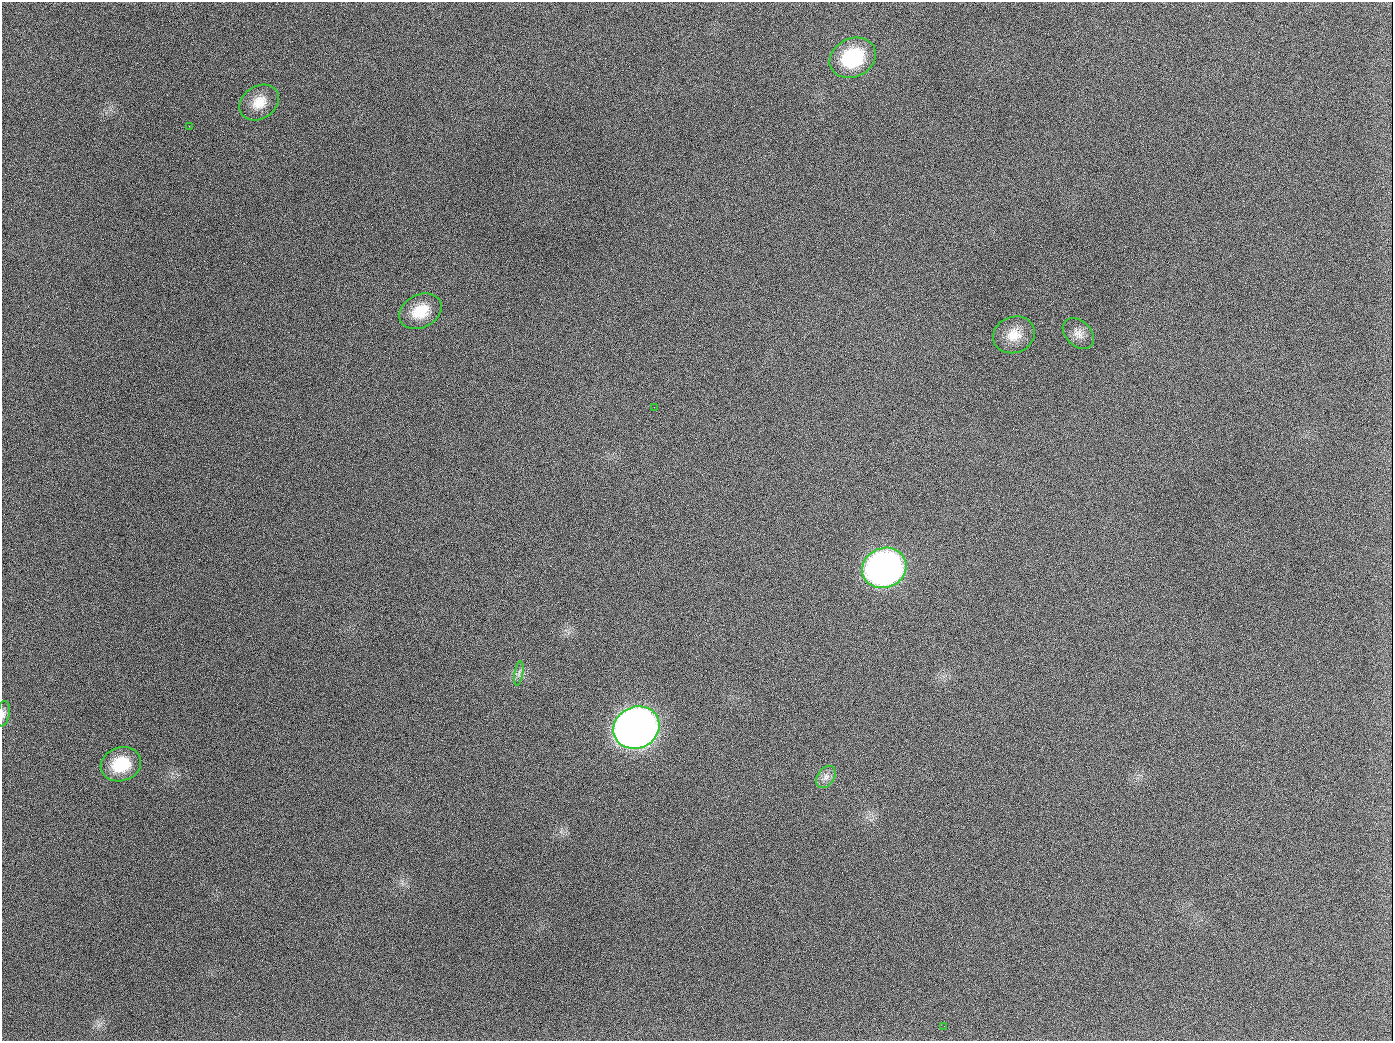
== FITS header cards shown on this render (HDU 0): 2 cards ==
NAXIS1  =                 1391
NAXIS2  =                 1039

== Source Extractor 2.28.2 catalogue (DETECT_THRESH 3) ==
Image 1391 x 1039 px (HDU 0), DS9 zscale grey, 1 PNG px = 1 image px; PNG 1395 x 1043 px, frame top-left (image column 1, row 1039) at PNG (2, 2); each listed source drawn as its Kron ellipse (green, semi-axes under 4 px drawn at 4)
Background 1540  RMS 70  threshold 211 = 3 sigma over >= 5 px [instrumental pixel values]
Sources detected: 14; all 14 listed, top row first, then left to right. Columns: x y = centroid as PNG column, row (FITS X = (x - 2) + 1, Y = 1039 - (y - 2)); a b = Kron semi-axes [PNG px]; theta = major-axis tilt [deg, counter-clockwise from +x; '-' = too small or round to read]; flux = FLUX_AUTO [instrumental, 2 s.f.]
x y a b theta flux
853 58 24 19 26 3.1e+05
259 102 21 16 34 8.9e+04
189 126 3 2 - 6.0e+03
420 311 22 16 27 1.3e+05
1078 334 18 12 -45 4.4e+04
1014 335 21 18 21 8.8e+04
654 407 2 2 - 3.2e+03
884 568 22 20 23 2.3e+06
519 673 12 3 81 1.4e+04
3 714 13 6 78 1.7e+04
636 728 23 20 25 5.2e+06
121 764 20 17 18 1.7e+05
826 777 12 8 56 3.0e+04
944 1026 2 2 - 3.7e+03
At the frame edge (FLAGS 8, measured only in part): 1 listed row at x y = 3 714